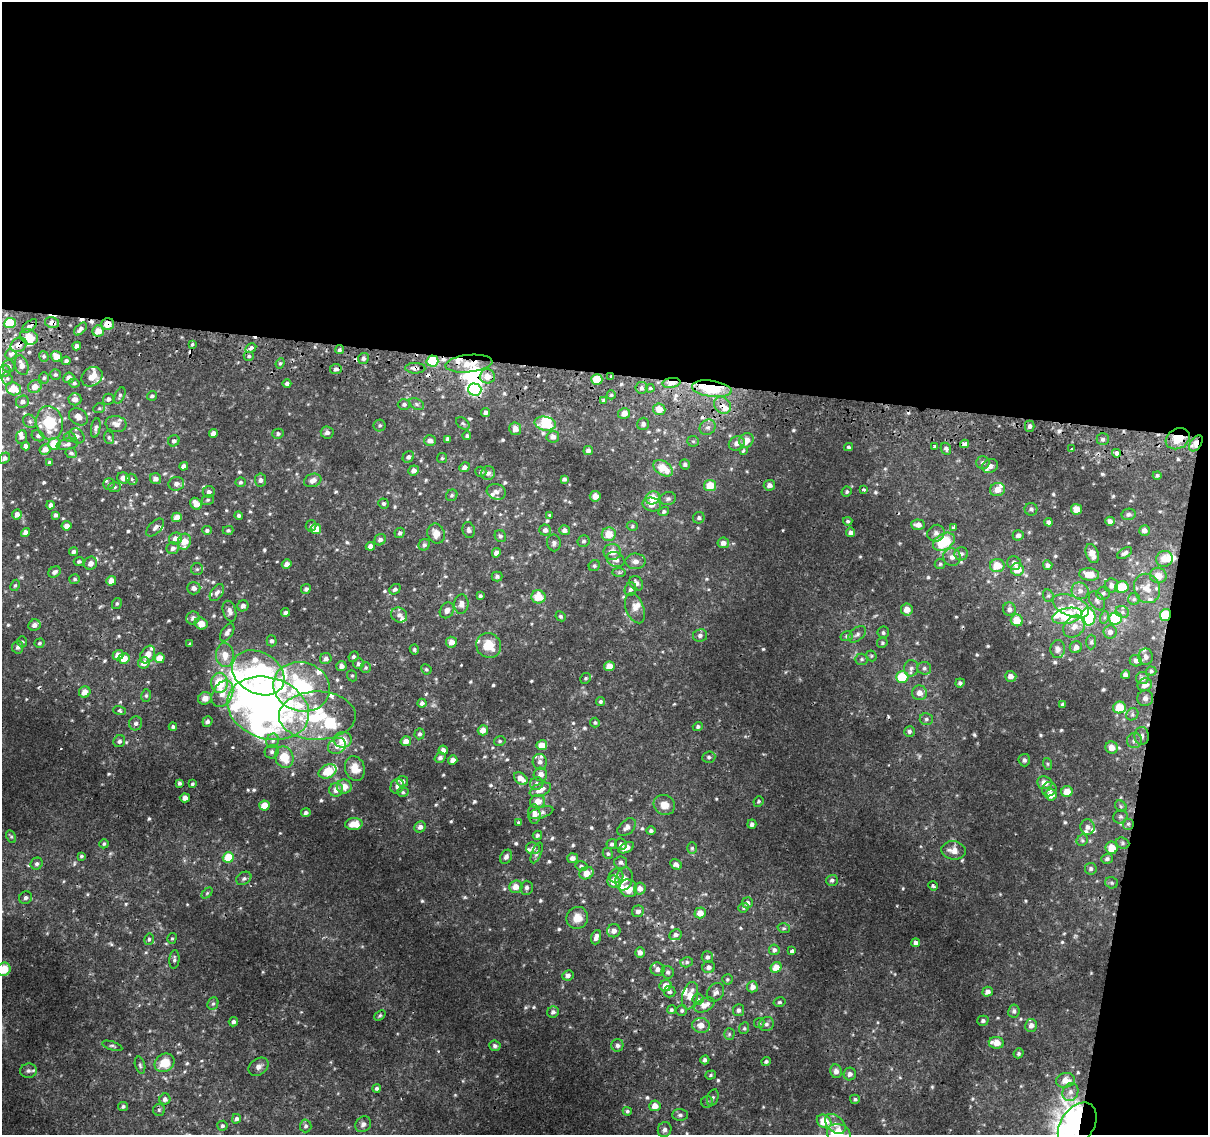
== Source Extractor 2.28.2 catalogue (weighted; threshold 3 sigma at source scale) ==
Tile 4 of 4 x 4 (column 4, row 1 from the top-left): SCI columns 3625-4830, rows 3662-4794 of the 4843 x 5116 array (HDU 1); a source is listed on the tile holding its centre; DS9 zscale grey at full resolution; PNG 1210 x 1137 px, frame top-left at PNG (2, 2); each listed source drawn as its Kron ellipse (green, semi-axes under 4 px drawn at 4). Shown black and unused: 36% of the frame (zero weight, under 2 of 3 exposures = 2% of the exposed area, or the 3 px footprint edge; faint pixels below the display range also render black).
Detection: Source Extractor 2.28.2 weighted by HDU 2 'WHT'; one run over the whole footprint, this tile lists its part. Background 0.00726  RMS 0.003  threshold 0.0135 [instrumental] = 3 sigma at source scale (4.5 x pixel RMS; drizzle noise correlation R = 1.50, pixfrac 1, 0.0396/0.0396 arcsec/px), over >= 5 px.
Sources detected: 720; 1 too faint to see at this stretch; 7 inside a brighter object's white glare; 16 cosmic-ray / hot-pixel residue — neither listed nor drawn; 44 inside a brighter listed object's ellipse — not listed separately; of the other 652, all 500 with FLUX_AUTO >= 0.445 (the completeness limit of this list) listed and drawn (152 fainter detections not listed), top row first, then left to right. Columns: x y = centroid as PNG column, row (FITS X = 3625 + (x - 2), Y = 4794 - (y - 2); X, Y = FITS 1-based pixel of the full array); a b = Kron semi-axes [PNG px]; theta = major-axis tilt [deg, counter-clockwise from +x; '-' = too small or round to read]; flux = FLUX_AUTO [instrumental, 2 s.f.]
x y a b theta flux
52 322 7 5 -14 1.5
10 323 6 5 - 10
107 324 6 5 - 3.7
30 326 9 4 41 1.3
80 329 7 4 46 1.2
98 331 6 5 - 3.5
29 337 9 7 -26 4.5
192 344 3 3 - 1.5
19 345 8 6 35 2
77 346 4 4 - 1.3
251 348 6 3 29 3
339 350 5 4 - 0.67
11 354 5 5 - 0.61
44 356 5 4 - 0.51
249 356 5 4 - 0.52
56 357 6 5 - 3.2
363 358 5 5 - 0.82
66 361 4 4 - 0.72
432 361 6 5 - 13
280 363 5 4 - 0.48
469 364 23 8 6 6.6
22 365 10 6 -72 2.1
8 366 6 6 - 0.77
415 368 10 5 -1 1.4
336 369 6 5 - 0.96
5 371 6 5 - 0.64
55 375 5 5 - 0.6
487 376 7 7 - 3.2
92 377 11 9 36 3.4
610 377 3 3 - 0.97
44 378 6 5 - 0.49
69 378 5 5 - 1.7
7 379 6 5 - 0.56
597 379 5 5 - 7
74 383 5 4 - 0.58
287 383 4 4 - 0.77
671 383 9 5 8 2.7
35 387 7 6 - 2.5
642 388 6 6 - 0.78
650 388 4 4 - 0.96
14 389 8 6 -21 5.8
475 389 7 6 - 62
712 389 20 8 -7 17
611 395 4 4 - 0.46
120 396 9 5 66 0.69
152 396 5 4 - 0.66
75 399 6 6 - 1.5
108 399 5 5 - 0.93
604 400 4 4 - 0.49
22 402 7 6 - 1.3
404 404 6 5 - 0.71
417 404 8 5 -27 0.77
722 405 9 8 - 2.8
99 408 6 4 21 0.47
659 409 6 6 - 3.7
485 412 5 4 - 0.85
624 413 6 5 - 2.8
78 417 10 7 -37 1.8
30 421 7 6 - 0.84
50 423 17 13 -80 12
463 423 7 5 -38 0.52
116 424 10 8 -10 2
545 424 11 7 -10 8.6
643 424 6 6 - 0.95
380 425 6 6 - 0.55
1030 426 5 5 - 0.81
708 427 8 7 - 1.2
96 428 10 4 79 0.82
515 429 6 6 - 1.8
327 432 6 6 - 1.1
213 433 5 4 - 1.8
278 434 5 5 - 0.64
38 436 7 5 -29 0.65
77 436 8 6 -45 1
467 436 4 4 - 0.48
22 437 7 5 82 1.1
69 437 6 5 - 0.48
109 437 6 5 - 0.56
553 437 6 5 - 1.6
448 439 4 4 - 0.75
1103 439 6 6 - 0.8
1178 439 12 10 29 5.2
746 440 7 6 - 3.1
174 441 6 5 - 0.87
430 441 6 5 - 1.4
693 441 6 5 - 0.52
737 443 8 7 - 1.6
1196 443 9 5 54 4.3
54 444 6 6 - 7
67 444 11 5 11 1
964 444 4 3 - 3.7
26 446 4 4 - 1.3
935 446 4 3 - 0.89
849 447 4 3 - 0.46
1072 448 3 3 - 0.79
45 449 5 5 - 2.1
946 449 6 5 - 0.7
588 450 5 4 - 1
743 450 3 3 - 0.97
71 453 6 5 - 0.67
1116 453 4 3 - 2.1
408 457 6 5 - 0.91
4 458 6 5 - 0.83
442 458 5 5 - 0.45
49 462 4 3 - 0.58
983 463 7 6 - 0.85
685 464 5 5 - 0.65
184 466 4 4 - 1.2
990 466 8 6 27 1.9
464 467 5 4 - 1
663 468 11 6 -33 5.9
413 470 5 5 - 1.5
481 472 6 5 - 0.59
488 473 7 7 - 1.1
1157 475 4 4 - 0.46
123 478 6 5 - 1.9
132 479 6 5 - 0.55
155 479 6 5 - 1.5
564 479 4 3 - 0.71
260 480 6 5 - 0.99
313 480 9 6 21 1.7
240 482 5 5 - 0.57
109 484 6 5 - 0.54
176 484 8 7 - 1.4
769 485 5 5 - 1.4
710 486 6 5 - 6.1
114 487 6 5 - 0.57
864 489 3 3 - 0.94
997 490 7 6 - 2.8
209 492 6 6 - 1
496 492 10 7 -17 1.4
847 492 5 4 - 0.53
452 495 6 5 - 0.59
595 496 5 5 - 1.6
653 498 7 6 - 5.2
668 499 8 6 14 0.85
208 500 6 5 - 0.55
384 503 5 5 - 0.7
196 504 6 5 - 2.7
652 504 9 6 -14 2.1
50 505 4 4 - 0.89
1031 509 6 6 - 0.75
1076 509 5 5 - 3.4
664 512 5 4 - 0.67
1129 514 7 5 11 0.71
17 515 5 5 - 1.7
55 515 4 3 - 0.7
239 515 4 4 - 0.65
550 515 3 3 - 0.87
177 517 5 4 - 3.7
699 518 6 5 - 0.66
848 521 4 4 - 0.48
1110 521 5 4 - 0.93
1049 522 4 4 - 0.89
918 525 7 5 -2 1.9
66 526 5 4 - 2
311 526 6 5 - 0.64
632 526 5 5 - 0.49
954 527 4 3 - 1.1
155 528 11 6 46 1
316 529 5 5 - 3.6
207 530 5 4 - 0.71
228 530 5 4 - 0.53
469 530 8 6 -77 0.93
545 530 5 5 - 1.2
564 530 5 5 - 1.3
1144 530 5 5 - 1.2
26 532 4 4 - 1.6
851 532 5 4 - 0.97
400 533 5 5 - 0.77
936 533 9 8 - 1.5
436 534 10 8 -67 2.8
609 534 7 6 - 4.7
1018 535 5 5 - 0.99
500 536 6 5 - 0.78
175 539 6 6 - 2
380 540 6 5 - 1
584 541 6 6 - 0.67
184 542 8 6 72 4
944 542 12 8 30 15
554 543 8 7 - 0.94
723 543 6 5 - 1.4
424 545 6 5 - 0.64
370 546 5 4 - 1.7
173 548 6 6 - 1.1
74 552 4 4 - 1
612 552 9 8 - 2.7
496 553 5 4 - 1.5
1125 553 8 5 32 0.86
961 554 7 6 - 0.99
1092 554 10 6 -68 2.7
952 557 9 8 - 1.6
1164 559 8 8 - 3.7
615 560 9 7 -26 1.5
79 561 5 4 - 0.57
635 561 10 8 1 1.8
90 563 7 6 - 1.9
1014 563 7 6 - 1.6
287 564 5 4 - 1.5
940 564 5 5 - 0.49
1048 565 5 4 - 0.84
594 566 6 5 - 0.6
997 566 7 6 - 5.7
197 569 6 6 - 0.67
1017 569 6 6 - 4.8
54 572 6 5 - 1
619 572 7 4 0 0.51
1089 574 10 6 -6 3.7
1158 575 8 7 - 3.1
497 576 5 5 - 0.76
75 579 5 5 - 0.59
111 581 5 4 - 3.2
636 583 8 6 -52 1.3
15 585 6 4 62 0.47
1111 585 7 7 - 1.4
1122 587 7 6 - 7.6
194 588 7 6 - 1.3
1147 588 15 13 -69 3.7
306 589 5 4 - 0.7
395 589 6 4 40 0.78
630 589 7 5 67 0.91
1080 591 9 8 - 1.7
217 593 9 5 56 1.2
1103 593 7 6 - 0.72
480 596 4 4 - 0.59
1048 596 6 5 - 0.55
538 597 7 6 - 5.6
1134 599 6 6 - 0.63
1097 601 10 7 -56 1.1
117 603 6 4 59 0.52
461 604 9 7 82 1.6
243 606 6 5 - 1.2
1071 606 19 10 -22 4.1
635 608 16 9 -69 2.4
1009 609 7 6 - 1.2
447 610 8 6 55 1.3
907 610 6 6 - 3
229 611 10 6 -73 1.6
285 612 4 3 - 0.72
1122 612 7 5 -23 0.83
399 615 8 7 - 1.4
1165 615 6 5 - 9.1
560 616 5 4 - 0.51
1067 616 15 7 13 17
1088 617 9 7 -86 37
1105 617 6 4 71 0.52
193 618 7 6 - 1.2
1116 618 6 6 - 15
1017 620 6 6 - 4.8
201 624 6 6 - 2.5
34 625 6 5 - 1.5
1074 626 12 9 46 2.5
227 632 10 5 58 1.3
1110 632 6 6 - 1.3
883 633 6 5 - 0.72
857 634 10 6 39 1.1
700 635 7 6 - 0.95
847 636 6 5 - 0.62
272 641 5 5 - 0.71
22 642 5 5 - 0.46
451 642 5 5 - 2.3
1091 642 7 5 89 0.62
39 643 5 4 - 0.49
882 643 5 5 - 0.51
190 644 4 3 - 0.55
489 645 13 12 - 6.2
18 647 6 5 - 0.88
1076 647 6 5 - 1.4
414 649 5 4 - 0.5
1058 649 9 7 86 1.3
118 655 5 5 - 2.1
148 655 9 6 58 2.7
225 655 12 9 -86 3.2
871 656 6 5 - 0.47
353 657 5 4 - 0.61
1146 657 8 7 - 1.2
124 658 5 5 - 4.3
159 658 5 5 - 4.1
326 659 6 5 - 1.1
862 659 7 5 -1 0.64
1136 661 6 5 - 1
144 663 6 5 - 2.9
358 664 5 5 - 0.85
341 666 5 5 - 1.4
609 666 5 5 - 3.8
366 668 5 5 - 0.5
911 668 8 7 - 1.2
924 668 7 6 - 0.78
426 669 5 5 - 0.51
1151 671 5 4 - 0.49
258 673 28 20 -29 47
1125 675 4 4 - 1.2
352 676 6 5 - 0.47
1011 676 6 5 - 1.7
902 677 6 6 - 9.2
586 678 5 5 - 0.48
1142 678 6 6 - 1.1
219 683 10 8 87 9.8
960 683 5 4 - 0.75
1145 685 7 6 - 1.9
302 687 29 24 -17 46
85 692 6 5 - 2.7
919 693 7 7 - 2.3
222 694 14 9 61 3.5
146 696 6 5 - 0.54
205 698 7 6 - 2.1
1145 698 8 7 - 1.1
600 701 5 4 - 0.54
422 703 4 4 - 0.82
1062 704 4 3 - 0.5
268 708 42 30 -17 110
1119 708 6 6 - 6.6
120 711 6 4 -18 1
1132 714 6 5 - 0.64
317 716 38 24 1 29
926 719 6 6 - 0.7
207 721 5 4 - 0.94
136 723 7 6 - 1
595 723 5 5 - 0.52
173 727 4 4 - 0.54
698 727 5 4 - 0.66
483 730 5 5 - 2.4
909 731 5 5 - 0.69
420 734 5 5 - 0.75
1142 736 9 7 89 1.1
343 740 9 8 - 3.4
119 741 6 5 - 0.98
273 741 7 6 - 0.99
406 741 5 5 - 2.4
500 741 6 4 14 0.44
1134 741 7 7 - 1.1
542 745 5 5 - 4
337 746 9 7 30 1.9
1112 748 6 6 - 2.5
443 750 4 4 - 1.3
272 752 7 6 - 0.95
284 757 11 9 -67 6.9
709 757 6 5 - 0.73
440 758 5 5 - 0.95
453 760 5 4 - 1.8
1024 760 6 6 - 0.88
540 762 7 7 - 1.4
1048 764 6 4 -71 0.45
355 768 12 9 -72 4.4
327 771 9 6 25 6.9
540 774 7 6 - 2.2
521 778 7 5 -39 2.7
402 781 6 5 - 1.4
179 783 4 3 - 0.73
1045 783 7 6 - 2.3
192 784 3 3 - 0.54
537 784 7 6 - 1.1
344 786 7 7 - 2.9
397 786 8 6 67 0.94
1049 789 7 7 - 1.2
336 790 7 6 - 2.2
540 790 11 6 23 2.4
403 792 5 5 - 0.54
1067 792 6 5 - 3.8
1051 795 6 5 - 3.3
185 798 5 4 - 1.7
538 802 7 6 - 2.9
758 802 5 5 - 0.51
664 805 11 9 -27 3.2
264 806 5 5 - 4.6
1121 806 6 5 - 0.48
306 813 4 4 - 0.95
541 813 12 5 18 1.1
534 814 10 6 -88 2
1120 817 7 6 - 0.67
519 822 3 3 - 0.49
354 824 9 6 5 4.1
752 824 4 4 - 1
1128 824 6 6 - 0.62
420 827 6 5 - 1.3
627 827 11 7 41 1.5
1088 827 7 7 - 1.2
651 831 5 4 - 0.74
537 835 5 4 - 0.65
11 837 6 4 -62 0.46
1082 840 6 5 - 0.51
1123 843 7 5 -22 0.54
104 844 4 4 - 0.46
612 844 5 5 - 0.76
621 844 6 5 - 1.2
533 848 7 6 - 0.76
626 848 8 5 26 2
692 848 6 5 - 0.5
1112 848 6 6 - 4.7
953 850 12 9 -6 2.8
537 853 11 4 68 0.85
608 854 6 5 - 0.53
81 856 4 3 - 0.52
228 857 6 5 - 7.6
506 857 7 5 60 1.1
572 858 5 5 - 1.4
1107 859 6 5 - 0.71
621 862 6 6 - 0.83
37 864 6 5 - 0.85
676 864 6 5 - 1.3
581 866 6 4 -14 0.62
1091 869 6 5 - 0.8
587 873 7 6 - 3.3
616 876 7 7 - 1.2
244 878 8 6 32 0.92
624 879 11 8 73 2.8
832 880 6 5 - 0.7
614 882 6 6 - 3.6
1111 883 6 5 - 0.56
933 886 5 3 - 0.67
516 887 7 6 - 2.7
527 888 7 6 - 0.89
628 888 9 8 - 3.9
640 889 6 6 - 1.8
207 893 6 4 45 0.46
26 898 7 6 - 0.93
747 903 5 5 - 1.1
744 908 5 4 - 0.45
638 911 6 5 - 1.1
700 913 5 5 - 2.9
577 918 11 10 - 3.4
784 928 6 5 - 0.53
614 931 7 6 - 1.9
675 935 6 5 - 0.99
596 937 7 4 71 1.4
172 938 5 4 - 0.47
149 939 6 4 76 0.58
916 943 4 4 - 1.2
774 950 5 5 - 0.91
792 951 4 4 - 0.95
640 952 5 5 - 1.5
707 957 6 5 - 0.84
174 959 9 5 84 0.77
687 962 6 5 - 0.59
709 967 6 6 - 1.2
776 967 6 5 - 4.2
4 969 7 6 - 4
658 969 7 6 - 1.2
668 972 6 6 - 0.85
568 975 6 5 - 1.1
727 979 5 5 - 0.47
665 986 6 5 - 2.6
752 987 5 5 - 1.6
670 992 6 5 - 0.72
715 992 10 8 53 1.2
988 992 5 4 - 1.3
690 996 14 7 75 4.1
698 999 5 5 - 0.57
780 1002 6 4 14 0.54
213 1004 6 5 - 0.59
704 1005 11 6 26 2.8
671 1010 4 4 - 0.5
682 1010 5 5 - 0.61
738 1010 6 5 - 0.88
1014 1011 6 5 - 0.88
553 1012 6 5 - 0.93
380 1015 6 4 41 0.49
983 1021 5 5 - 0.76
233 1022 5 4 - 0.82
759 1023 5 5 - 0.47
766 1024 7 7 - 0.82
701 1025 9 7 -7 2.9
1031 1025 6 6 - 1.6
744 1028 6 5 - 0.53
729 1034 5 5 - 0.51
996 1043 8 5 -6 3.8
617 1045 6 6 - 1
112 1046 10 4 -16 0.58
495 1046 5 5 - 0.82
1018 1053 5 4 - 0.59
705 1060 4 4 - 0.87
766 1061 5 4 - 0.55
165 1063 10 8 32 6.4
140 1065 9 5 -75 0.65
259 1067 11 8 36 1.4
28 1071 8 7 - 1.1
836 1071 7 6 - 1.5
850 1074 6 6 - 1.3
711 1075 5 4 - 0.46
1065 1080 9 7 8 3.3
377 1088 4 4 - 0.72
1070 1092 9 7 64 1.5
713 1098 8 5 73 0.71
165 1099 5 5 - 1.1
855 1099 5 4 - 0.59
707 1102 6 5 - 0.54
123 1106 5 4 - 0.68
655 1106 5 5 - 2.7
159 1110 6 6 - 0.56
627 1111 4 4 - 0.52
680 1115 8 6 0 0.82
236 1119 5 4 - 0.88
824 1121 8 6 -36 7.4
363 1124 8 7 - 1.2
835 1124 12 8 -43 2.1
1077 1125 24 16 55 170
222 1126 5 5 - 0.58
306 1126 6 5 - 0.76
665 1130 7 6 - 1.4
839 1134 12 10 -22 10
Overlapping masked pixels (flux is a lower limit): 19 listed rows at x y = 52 322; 107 324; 30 326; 19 345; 251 348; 339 350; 432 361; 469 364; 415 368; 610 377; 671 383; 712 389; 722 405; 1178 439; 1196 443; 1116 453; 155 528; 1165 615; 1077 1125
Isophote crosses this tile's border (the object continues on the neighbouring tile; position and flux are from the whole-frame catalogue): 5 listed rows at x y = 14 389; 4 969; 1077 1125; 665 1130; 839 1134